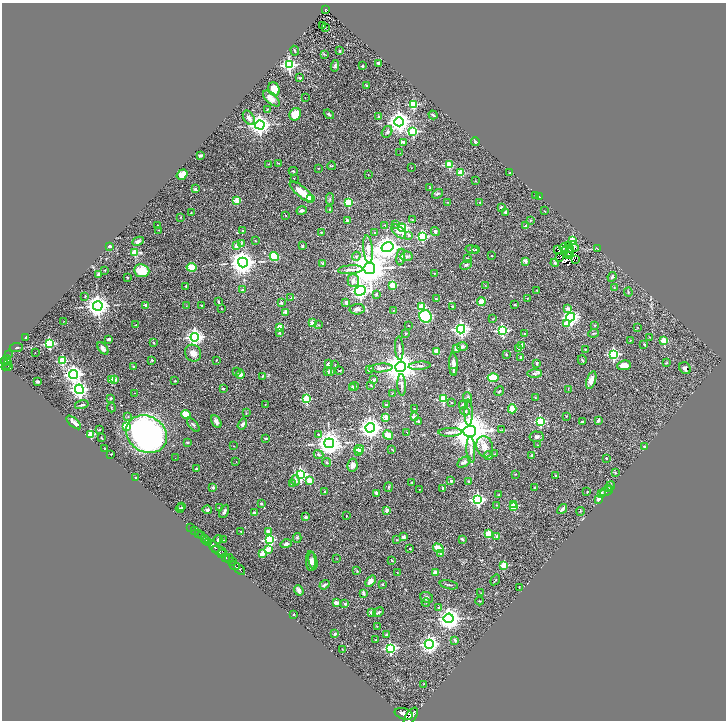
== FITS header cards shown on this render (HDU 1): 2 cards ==
NAXIS1  =                 1448
NAXIS2  =                 1436

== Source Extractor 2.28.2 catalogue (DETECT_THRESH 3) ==
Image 1448 x 1436 px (HDU 1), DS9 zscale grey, zoomed out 1/2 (1 PNG px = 2 x 2 image px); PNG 728 x 722 px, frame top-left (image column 1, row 1435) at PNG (2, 3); each listed source drawn as its Kron ellipse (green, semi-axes under 4 px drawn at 4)
Background 1.12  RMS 0.043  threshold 0.13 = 3 sigma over >= 5 px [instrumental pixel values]
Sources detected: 451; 34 cannot appear on this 1/2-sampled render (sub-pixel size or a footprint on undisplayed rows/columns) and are neither listed nor drawn; the other 417 listed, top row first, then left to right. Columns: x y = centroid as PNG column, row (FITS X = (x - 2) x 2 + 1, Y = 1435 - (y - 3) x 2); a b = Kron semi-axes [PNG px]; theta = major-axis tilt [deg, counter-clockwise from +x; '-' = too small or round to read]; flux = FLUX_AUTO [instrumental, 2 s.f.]
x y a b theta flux
326 9 4 2 - 170
323 26 2 2 - 6.2
325 27 3 1 - 40
295 51 5 2 - 7
339 51 2 2 - 9.4
324 54 4 1 - 5.3
378 63 3 3 - 16
289 65 4 4 - 1500
335 66 5 3 - 12
362 66 2 2 - 22
300 78 4 3 - 9.4
367 85 2 2 - 29
274 89 7 5 -68 120
271 98 10 5 -42 57
305 98 2 1 - 2.9
413 104 3 3 - 510
267 109 3 3 - 5.8
295 114 6 5 - 180
329 114 5 3 - 13
433 115 4 2 - 14
379 117 2 2 - 21
249 118 8 5 -57 27
399 122 5 4 - 5900
260 125 4 4 - 4800
413 131 4 3 - 610
387 132 6 5 - 18
475 141 4 3 - 9.4
403 142 3 2 - 56
400 153 2 1 - 2.4
200 155 4 3 - 16
278 163 3 2 - 3.4
268 164 2 2 - 2.5
449 165 3 3 - 380
332 166 4 3 - 6.5
318 168 2 1 - 5.2
411 168 3 2 - 3.8
293 171 4 3 - 9.4
461 173 3 3 - 330
510 173 3 2 - 3.3
368 174 2 1 - 5.1
182 175 6 4 35 72
294 178 2 1 - 4
476 181 3 2 - 4.5
430 188 3 2 - 6
196 189 3 2 - 53
301 192 14 5 -40 120
438 194 6 3 34 12
535 195 2 2 - 17
539 197 2 1 - 2.5
310 198 3 3 - 140
330 199 5 3 - 9.3
237 200 3 3 - 230
348 202 3 3 - 460
447 202 2 2 - 3.4
480 202 2 2 - 11
501 207 2 2 - 44
302 210 5 3 - 17
330 210 2 2 - 56
544 211 3 2 - 4
505 212 2 2 - 52
191 213 2 1 - 4.6
286 215 3 1 - 3
180 217 3 2 - 3.5
412 220 3 3 - 6.1
531 220 3 3 - 7.4
347 221 2 2 - 70
158 225 2 1 - 4.2
385 225 3 2 - 8.4
396 225 3 3 - 21
526 225 2 2 - 20
402 228 4 4 - 920
159 230 2 2 - 2.7
242 231 3 2 - 10
398 231 8 5 -43 59
435 231 4 4 - 22
321 232 2 2 - 13
375 232 2 2 - 17
409 235 2 2 - 41
422 236 3 3 - 720
573 240 3 3 - 300
138 241 6 4 26 33
255 241 3 2 - 5.1
241 243 4 3 - 9.3
569 245 2 1 - 1.1
110 246 2 2 - 11
236 246 2 2 - 67
302 246 3 2 - 10
574 246 6 3 -57 10
388 247 6 5 - 7000
563 247 4 1 - 2.6
597 248 4 2 - 3.7
368 249 14 4 -84 54
557 249 2 1 - 1.2
472 250 7 2 -12 7.9
476 250 4 3 - 7.8
565 250 3 1 - 1.8
570 250 2 1 - 2.7
569 252 2 1 - 2.7
135 253 3 3 - 380
274 256 5 4 - 280
356 256 4 4 - 13
407 256 6 4 8 15
492 256 3 2 - 5.5
568 256 2 1 - 2.2
401 257 8 3 82 32
560 257 2 2 - 3.3
467 258 3 2 - 9.4
575 259 2 1 - 4.4
525 261 2 2 - 120
243 262 5 5 - 8800
323 263 2 2 - 29
555 263 4 3 - 15
466 265 6 3 24 14
191 267 5 4 - 130
369 269 6 5 - 27000
105 270 2 2 - 8.1
350 270 12 3 4 38
142 271 7 6 - 150
434 273 2 1 - 5.7
99 275 4 3 - 34
127 277 2 2 - 12
612 277 5 4 - 15
353 281 6 5 - 37
393 285 3 2 - 220
485 285 4 2 - 5.3
186 286 2 2 - 15
614 288 3 2 - 4.7
242 290 2 2 - 50
536 290 2 2 - 4.5
360 291 5 4 - 3100
628 292 4 3 - 9
376 294 2 2 - 33
85 296 3 2 - 7.6
291 298 3 2 - 5.8
527 298 2 1 - 3.3
436 299 2 2 - 25
481 301 4 3 - 110
218 302 3 2 - 9.9
346 302 3 2 - 79
281 303 3 3 - 12
145 305 2 2 - 34
202 305 3 3 - 5.2
515 305 3 2 - 8.5
98 306 5 4 - 6600
186 306 3 2 - 3
452 306 4 2 - 6.5
422 307 3 3 - 330
221 308 2 1 - 3.8
567 308 3 2 - 53
357 309 7 5 4 26
393 311 3 2 - 5.3
286 312 2 2 - 110
426 316 6 6 - 510
571 317 4 4 - 2200
493 319 4 2 - 5.1
64 321 2 2 - 2.6
312 323 2 2 - 130
566 324 3 3 - 120
136 325 2 1 - 3.8
319 325 3 2 - 4.3
595 325 2 2 - 4.7
408 326 2 2 - 8.1
280 327 2 2 - 210
637 327 3 2 - 4.4
461 329 4 4 - 2300
502 330 3 3 - 1000
279 333 3 3 - 9.3
406 333 3 3 - 9.1
593 333 5 2 - 6.8
525 334 3 2 - 9.5
25 337 2 2 - 16
195 337 4 4 - 2900
650 337 3 2 - 4.4
109 339 4 2 - 21
630 340 3 2 - 5.5
664 340 3 3 - 240
49 343 4 3 - 840
154 343 2 2 - 11
644 344 2 2 - 14
522 345 3 3 - 42
462 346 5 4 - 14
16 347 7 2 7 8.1
103 348 7 4 -53 31
399 348 11 3 -87 20
518 348 3 3 - 16
456 349 3 3 - 31
585 349 2 2 - 8.1
437 351 3 2 - 170
35 353 2 1 - 2.6
193 353 9 8 - 60
613 354 4 4 - 910
8 355 4 2 - 60
506 355 2 2 - 13
521 357 2 2 - 14
152 360 2 2 - 23
216 360 3 2 - 6
582 360 5 3 - 7.6
3 361 2 2 - 550
6 361 6 3 52 1000
62 361 3 3 - 660
537 363 4 2 - 12
666 363 4 3 - 6.7
7 364 6 2 62 330
328 364 4 3 - 20
453 364 11 3 -88 47
335 365 3 2 - 3.8
624 365 7 5 8 61
420 366 11 3 5 23
9 367 4 2 - 290
133 367 3 3 - 6.3
400 367 5 5 - 17000
381 368 12 3 5 22
685 368 6 5 - 29
369 369 3 2 - 9.7
340 371 2 2 - 3.4
453 371 4 2 - 5.9
237 372 3 2 - 4.6
327 372 3 2 - 18
331 372 2 2 - 70
534 373 7 4 2 19
74 374 4 4 - 3200
240 374 4 4 - 31
262 376 3 2 - 7.5
493 377 5 4 - 220
112 379 3 2 - 260
115 380 3 2 - 21
374 380 3 3 - 17
591 380 9 4 71 52
175 381 3 2 - 7.3
37 382 3 2 - 11
371 385 4 2 - 5.8
402 385 11 3 -88 21
354 386 5 3 - 13
352 387 4 3 - 11
223 388 2 2 - 20
79 389 5 4 - 2700
568 389 3 2 - 4.3
499 391 5 3 - 8.3
134 393 2 1 - 3.5
392 394 3 2 - 3.9
535 397 2 2 - 2.8
111 398 2 2 - 24
468 398 5 4 - 17
307 399 3 3 - 400
443 399 3 3 - 350
451 402 2 2 - 7.2
265 404 2 1 - 2.4
82 405 7 2 15 14
386 405 2 2 - 25
463 405 5 3 - 18
111 408 4 3 - 6.9
414 409 3 2 - 5.1
512 409 4 3 - 100
465 411 5 3 - 14
468 412 13 4 -88 41
246 413 2 2 - 4.5
186 414 5 4 - 110
566 416 2 2 - 3.8
128 417 3 2 - 5.4
386 417 2 2 - 150
414 417 3 2 - 98
598 420 4 3 - 14
418 421 2 2 - 23
540 421 3 3 - 650
74 422 9 4 -42 72
216 422 7 4 -60 26
582 422 3 2 - 16
242 424 6 3 56 21
193 425 8 3 -49 16
127 426 3 3 - 350
370 428 4 4 - 6200
99 430 2 2 - 5.2
502 430 3 2 - 5.5
470 431 6 5 - 27000
407 432 2 2 - 2.7
450 432 12 3 2 32
91 434 3 3 - 350
147 434 21 17 -31 3200
318 434 3 3 - 11
388 435 5 3 - 96
537 437 7 5 -3 20
102 438 2 1 - 5.4
266 438 3 2 - 9.9
187 442 4 2 - 11
329 443 5 5 - 9000
537 445 3 2 - 3.1
234 446 2 2 - 3.3
485 447 11 8 -74 73
645 447 3 2 - 16
105 448 3 2 - 3.8
359 449 5 3 - 130
392 449 3 3 - 4
471 450 13 4 -87 41
358 451 2 2 - 22
111 454 2 2 - 5.7
318 454 5 4 - 13
495 454 3 2 - 4.6
488 455 4 3 - 8.3
532 455 2 2 - 12
175 458 2 1 - 8.4
606 458 2 2 - 16
236 461 2 1 - 4.1
327 462 4 3 - 13
464 462 7 4 32 22
352 465 6 5 - 48
196 469 2 2 - 26
615 473 4 3 - 5.4
300 474 4 4 - 1200
516 474 3 2 - 4.4
556 475 2 2 - 12
135 478 2 2 - 31
295 480 5 4 - 30
310 480 3 2 - 190
451 481 2 2 - 27
468 481 2 2 - 20
412 482 3 2 - 4.9
292 484 3 3 - 11
611 486 5 3 - 10
213 487 2 2 - 69
388 487 4 3 - 7
534 487 2 2 - 6.4
443 488 2 2 - 23
419 489 2 2 - 5
609 489 4 3 - 7
606 491 7 4 27 17
325 492 3 3 - 5.6
587 492 2 2 - 7.1
376 493 2 2 - 40
601 493 3 2 - 24
499 495 3 2 - 7.7
478 499 4 4 - 1600
599 499 3 3 - 52
261 503 2 2 - 26
496 505 3 2 - 3.8
514 505 3 2 - 210
182 507 3 2 - 7.2
514 507 3 2 - 210
180 508 4 2 - 8.8
219 508 2 2 - 9.3
562 509 5 3 - 32
207 510 5 3 - 19
387 510 4 2 - 76
224 511 7 4 63 19
580 511 4 2 - 5.4
254 513 2 2 - 42
346 516 2 1 - 3.7
305 517 2 2 - 50
191 527 2 1 - 35
195 530 2 1 - 75
241 531 2 2 - 4
268 532 3 2 - 71
198 533 2 2 - 170
488 534 3 3 - 270
201 536 3 2 - 210
497 536 4 3 - 25
403 537 3 3 - 31
297 538 5 4 - 10
204 539 2 1 - 560
218 539 4 2 - 17
269 539 4 4 - 790
462 539 3 2 - 14
206 540 4 2 - 840
223 540 2 1 - 2.2
397 540 2 2 - 4.3
209 543 3 2 - 500
286 544 6 3 17 26
214 547 7 3 -49 2600
410 548 2 2 - 8.6
438 548 5 3 - 140
268 549 3 2 - 140
219 551 7 3 -19 1300
440 553 4 3 - 8.5
221 554 3 2 - 450
263 554 2 2 - 150
225 557 4 3 - 870
229 559 5 3 - 780
337 559 3 2 - 3.1
392 560 3 2 - 8.4
232 561 2 1 - 230
311 561 10 5 -88 27
313 561 9 4 -79 21
234 565 6 2 -39 1500
504 565 3 3 - 320
239 569 7 3 -45 1900
357 571 4 2 - 4.4
397 572 2 2 - 3.7
436 572 3 3 - 71
495 580 6 2 55 6.5
370 581 6 4 50 38
382 584 2 2 - 15
325 585 5 2 - 17
449 585 9 2 -13 10
519 587 3 2 - 3.1
299 590 5 4 - 35
363 593 3 2 - 40
481 593 2 1 - 3.6
427 597 7 5 -30 18
480 601 4 2 - 5
426 602 4 3 - 13
336 603 4 3 - 29
345 604 2 2 - 24
439 608 3 3 - 12
371 612 2 2 - 30
378 612 6 3 30 12
293 614 2 2 - 8.1
449 618 5 5 - 5800
377 626 2 1 - 2.4
335 634 2 2 - 25
387 635 3 2 - 24
376 640 2 2 - 3.5
455 640 3 2 - 23
429 644 4 4 - 2900
390 648 4 3 - 1100
342 649 3 2 - 2.4
423 684 2 2 - 4
404 714 9 5 -17 5800
411 717 10 5 56 5700
At the frame edge (FLAGS 8, measured only in part): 1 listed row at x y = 411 717
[34 sub-pixel or undisplayed-footprint detections neither listed nor drawn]